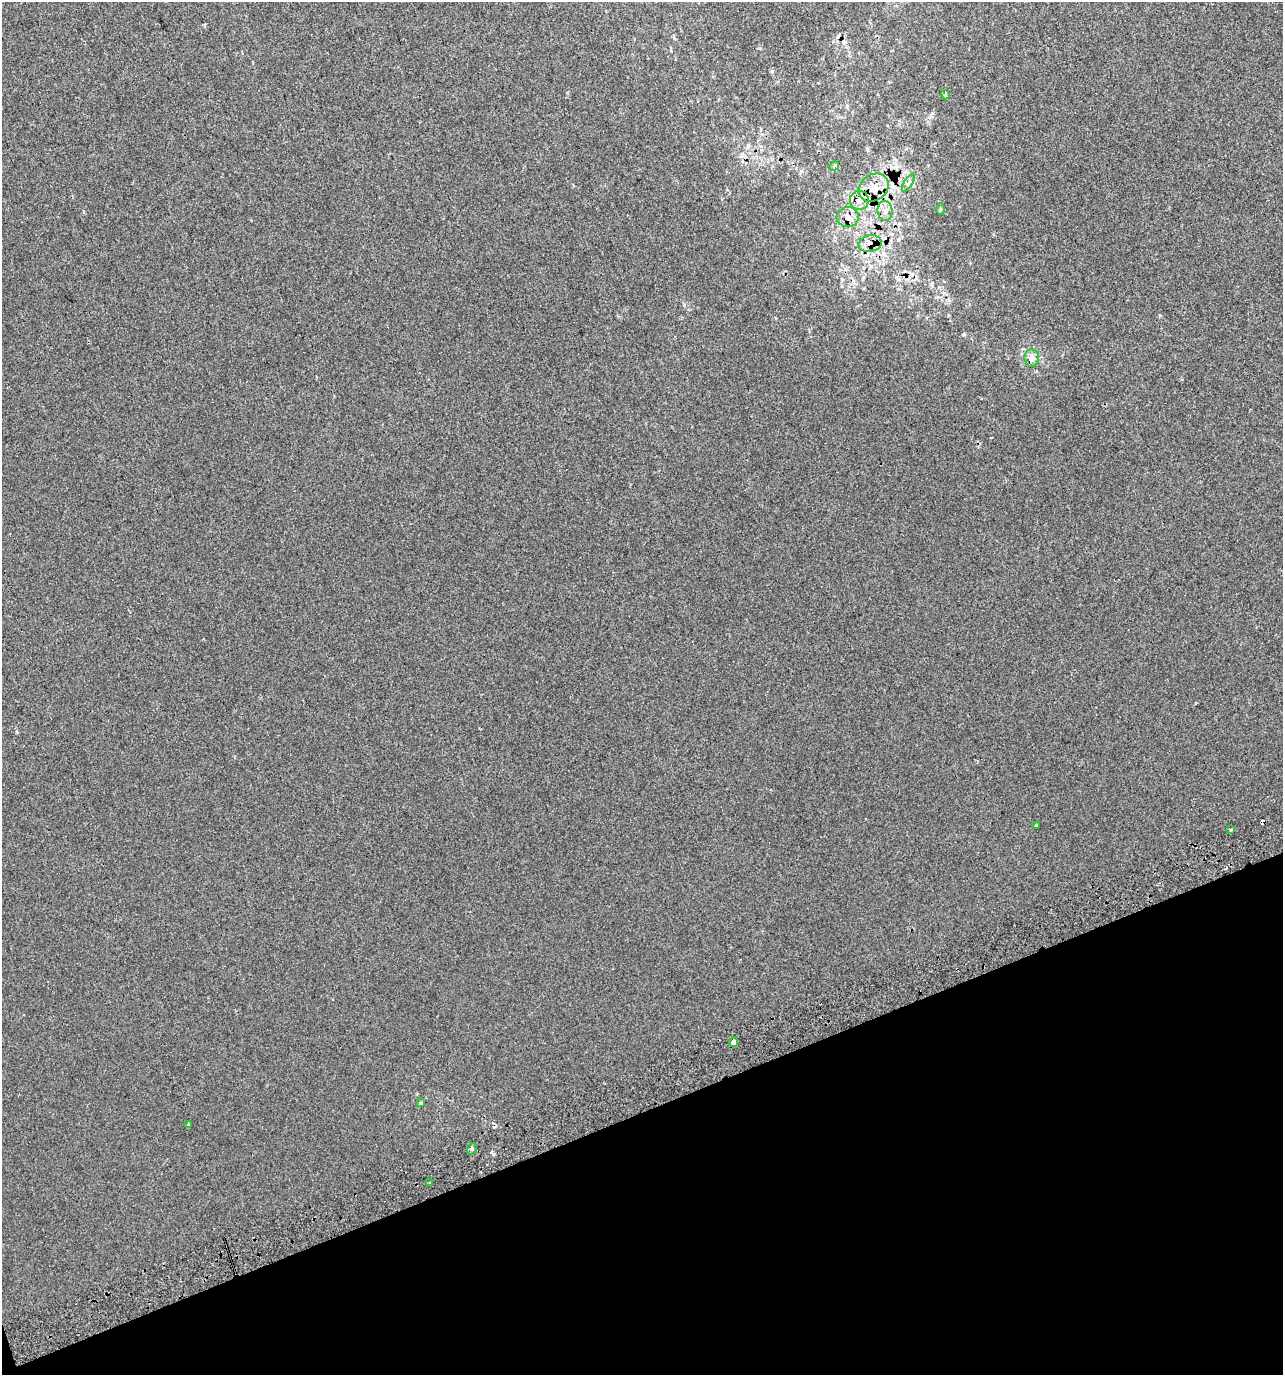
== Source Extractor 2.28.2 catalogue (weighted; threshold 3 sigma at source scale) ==
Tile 14 of 4 x 4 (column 2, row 4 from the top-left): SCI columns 1426-2706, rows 40-1412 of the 5358 x 5574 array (HDU 1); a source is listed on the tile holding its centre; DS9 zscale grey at full resolution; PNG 1285 x 1377 px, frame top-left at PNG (2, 2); each listed source drawn as its Kron ellipse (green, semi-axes under 4 px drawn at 4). Shown black and unused: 19% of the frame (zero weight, under 2 of 3 exposures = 2% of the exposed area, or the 3 px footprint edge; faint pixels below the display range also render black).
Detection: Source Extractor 2.28.2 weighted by HDU 2 'WHT'; one run over the whole footprint, this tile lists its part. Background 3.17e-04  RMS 0.0073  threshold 0.033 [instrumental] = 3 sigma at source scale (4.5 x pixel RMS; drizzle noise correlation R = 1.50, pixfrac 1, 0.0396/0.0396 arcsec/px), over >= 5 px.
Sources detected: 22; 4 cosmic-ray / hot-pixel residue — neither listed nor drawn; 1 inside a brighter listed object's ellipse — not listed separately; the other 17 listed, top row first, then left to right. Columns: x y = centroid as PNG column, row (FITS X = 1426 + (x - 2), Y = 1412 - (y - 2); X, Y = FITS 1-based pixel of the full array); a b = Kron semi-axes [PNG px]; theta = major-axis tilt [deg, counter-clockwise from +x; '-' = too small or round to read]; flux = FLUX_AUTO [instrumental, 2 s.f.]
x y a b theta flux
945 95 4 3 - 4.5
834 166 5 4 - 1
908 183 10 3 58 1.5
874 188 16 13 35 11
859 200 9 9 - 5.1
940 209 5 3 - 0.81
885 211 9 7 -84 4.2
848 217 11 10 - 5.9
870 244 12 8 12 9.2
1032 358 9 7 -90 4.9
1036 825 3 3 - 0.83
1231 830 3 3 - 1.2
733 1042 5 3 - 4.5
420 1103 4 3 - 0.79
188 1124 3 3 - 4.1
472 1149 6 4 72 1.2
429 1183 3 3 - 1.6
Overlapping masked pixels (flux is a lower limit): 4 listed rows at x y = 874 188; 885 211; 870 244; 1032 358
Unlisted compact peaks at least as high as the median listed source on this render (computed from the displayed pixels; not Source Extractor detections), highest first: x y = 964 334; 1160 315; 493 1154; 17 732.